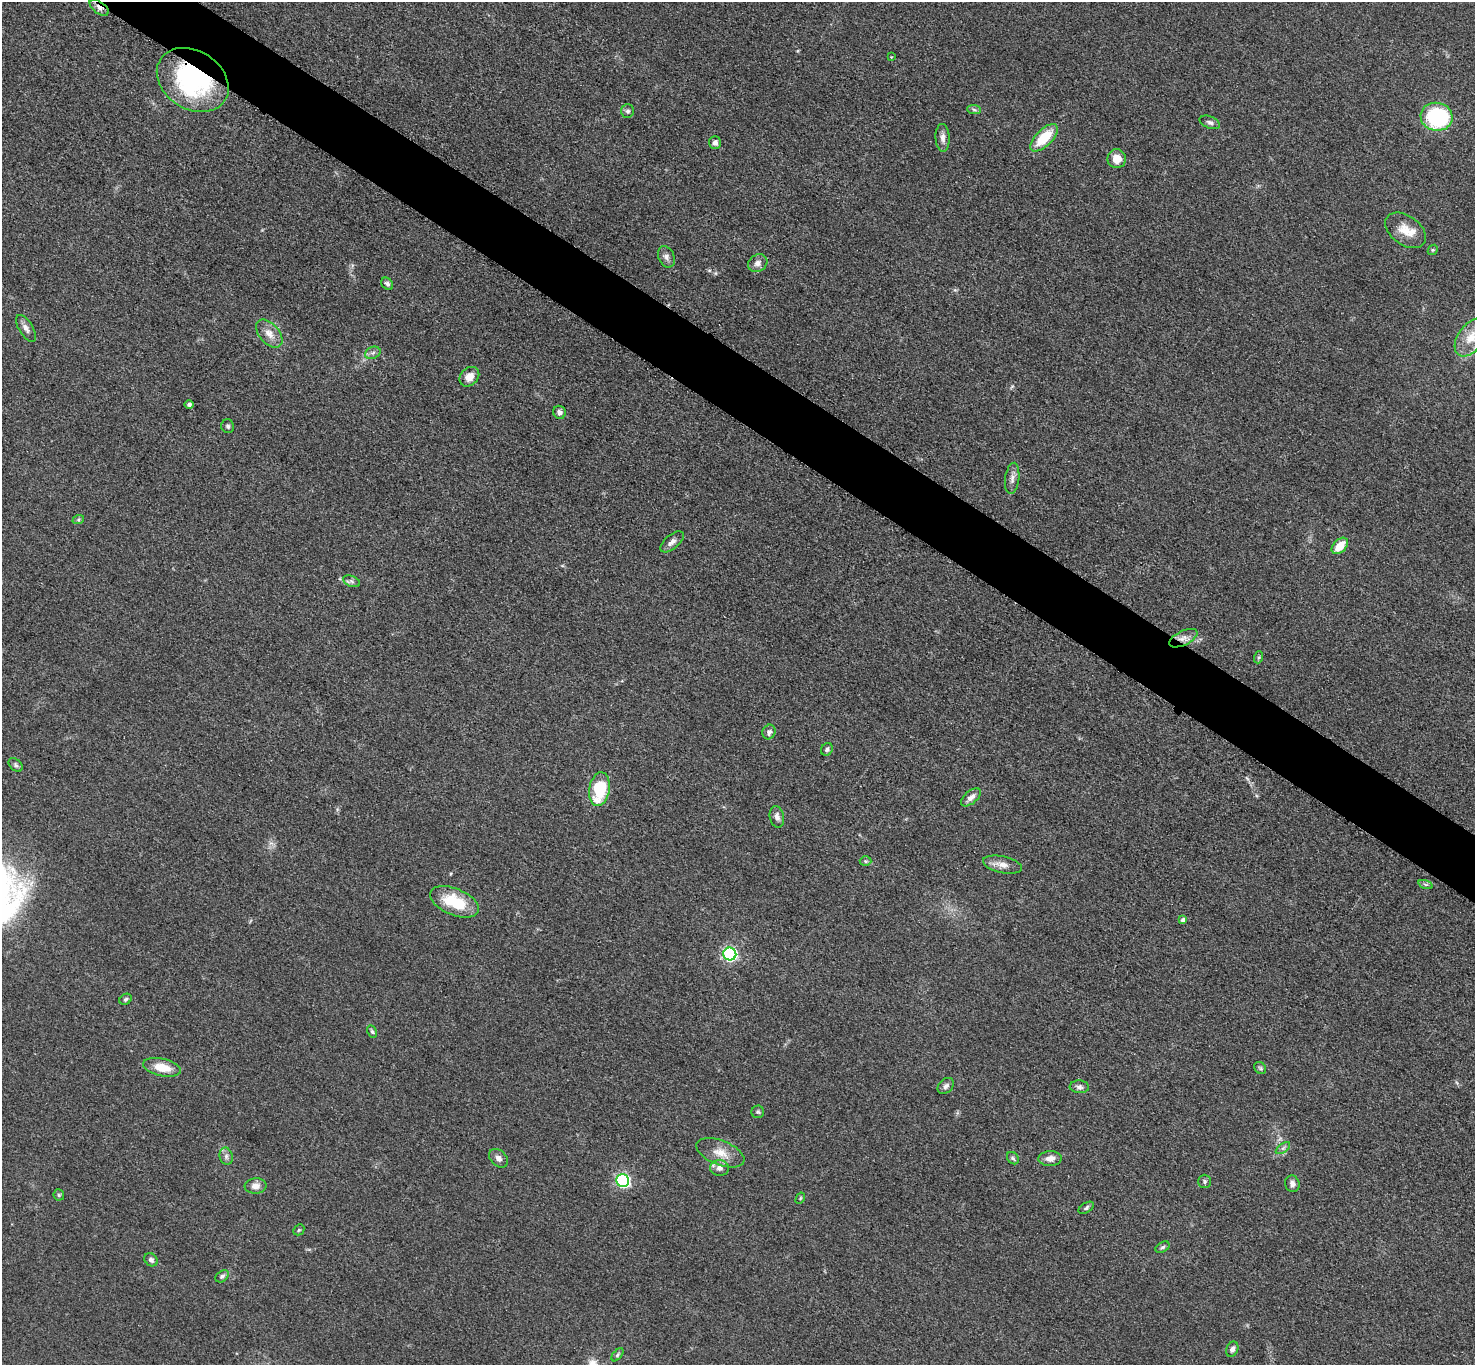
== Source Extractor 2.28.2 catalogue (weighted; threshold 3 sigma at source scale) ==
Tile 11 of 4 x 4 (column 3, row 3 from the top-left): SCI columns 2958-4430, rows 1526-2888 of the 5911 x 5917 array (HDU 1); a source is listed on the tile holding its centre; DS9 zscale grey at full resolution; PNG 1477 x 1367 px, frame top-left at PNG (2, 2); each listed source drawn as its Kron ellipse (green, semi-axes under 4 px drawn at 4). Shown black and unused: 4% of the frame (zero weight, under 3 of 5 exposures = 1% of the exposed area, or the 3 px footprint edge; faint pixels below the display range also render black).
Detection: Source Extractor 2.28.2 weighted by HDU 2 'WHT'; one run over the whole footprint, this tile lists its part. Background 0.0531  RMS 0.0058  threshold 0.026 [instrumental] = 3 sigma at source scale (4.5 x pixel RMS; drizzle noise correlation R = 1.50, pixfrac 1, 0.05/0.05 arcsec/px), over >= 5 px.
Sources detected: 71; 1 inside a brighter listed object's ellipse — not listed separately; the other 70 listed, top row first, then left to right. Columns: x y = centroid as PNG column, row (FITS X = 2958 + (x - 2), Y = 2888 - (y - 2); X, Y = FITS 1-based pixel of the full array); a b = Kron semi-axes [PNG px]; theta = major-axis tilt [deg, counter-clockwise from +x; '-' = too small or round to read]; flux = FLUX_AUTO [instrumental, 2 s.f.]
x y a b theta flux
99 8 11 6 -36 2.6
891 57 4 4 - 0.46
193 80 38 29 -33 80
974 110 7 4 -3 1.2
628 111 7 6 - 1.6
1436 117 16 14 -8 56
1210 122 11 6 -21 1.8
943 138 14 7 -87 2.9
1044 138 17 8 45 18
715 143 6 5 - 2.7
1117 159 9 9 - 7
1406 230 23 14 -36 9.4
1433 250 5 4 - 0.84
666 257 11 8 -66 2.5
758 263 10 8 29 2.9
387 284 7 5 -48 1.3
26 328 15 7 -58 2.9
269 334 16 10 -49 5.5
1471 338 21 13 54 11
373 353 8 6 22 1.7
469 377 11 8 43 5.2
189 404 5 4 - 1.6
559 412 7 6 - 2.5
228 426 7 6 - 1.4
1012 478 16 7 82 3.1
78 520 6 4 18 0.85
672 542 14 7 40 3
1340 546 10 6 46 9
352 581 9 5 -21 1.6
1183 638 15 7 26 4
1259 657 6 4 71 0.81
769 732 7 6 - 1.9
827 749 6 5 - 1.4
16 765 8 5 -42 1.4
599 789 17 10 80 31
971 797 12 6 40 3.5
777 817 11 7 -78 2.5
865 861 6 5 - 0.85
1002 865 20 8 -13 4.8
1425 884 7 3 -19 0.95
454 902 26 13 -22 23
1183 920 4 4 - 2.1
730 954 6 6 - 94
126 999 6 5 - 1.1
372 1032 6 4 -63 1
162 1067 19 8 -12 12
1260 1068 7 5 -47 1.1
946 1086 9 6 45 2
1079 1087 9 6 -4 2
758 1112 6 6 - 1.1
1283 1148 8 4 36 1.5
720 1153 25 12 -21 8.9
226 1156 9 6 -77 2
499 1158 11 7 -45 2.6
1013 1158 7 5 -46 1.2
1050 1159 11 7 3 4.1
720 1168 9 8 - 2.9
623 1180 6 6 - 96
1205 1181 6 6 - 1.3
1292 1184 8 7 - 2.7
255 1186 11 7 4 3.6
59 1195 6 5 - 0.87
800 1198 6 4 60 0.7
1086 1208 8 5 31 1.2
299 1230 6 5 - 0.8
1163 1247 7 5 30 1.3
151 1260 7 6 - 1.7
222 1276 7 5 37 1.4
1232 1349 8 5 66 2.4
617 1355 8 4 49 1.1
Overlapping masked pixels (flux is a lower limit): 3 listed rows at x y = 99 8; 193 80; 1183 638